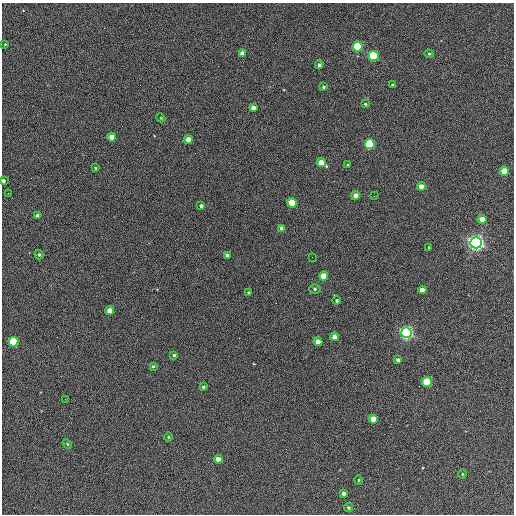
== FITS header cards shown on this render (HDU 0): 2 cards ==
NAXIS1  =                  512 / Axis length
NAXIS2  =                  512 / Axis length

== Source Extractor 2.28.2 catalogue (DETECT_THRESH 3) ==
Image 512 x 512 px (HDU 0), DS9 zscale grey, 1 PNG px = 1 image px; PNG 516 x 516 px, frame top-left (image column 1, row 512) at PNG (2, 3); each listed source drawn as its Kron ellipse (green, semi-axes under 4 px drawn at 4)
Background 395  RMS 21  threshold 64.1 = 3 sigma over >= 5 px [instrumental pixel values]
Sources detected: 57; all 57 listed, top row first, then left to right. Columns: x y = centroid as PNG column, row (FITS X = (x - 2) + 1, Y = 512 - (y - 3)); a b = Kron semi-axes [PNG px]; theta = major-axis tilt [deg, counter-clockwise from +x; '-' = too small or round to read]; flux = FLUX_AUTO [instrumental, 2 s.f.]
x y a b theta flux
5 44 2 2 - 1100
358 46 5 5 - 100000
242 53 4 4 - 10000
429 54 5 4 - 1900
373 56 5 5 - 130000
319 65 4 4 - 3100
392 85 4 3 - 1400
323 87 3 3 - 2000
365 104 3 3 - 1600
253 107 4 4 - 7100
161 118 4 3 - 1200
112 137 4 4 - 15000
188 140 4 4 - 13000
370 144 5 5 - 120000
321 163 4 4 - 22000
348 165 3 3 - 1600
95 168 3 3 - 1300
504 171 4 4 - 27000
3 181 4 3 - 3500
421 186 4 4 - 13000
8 193 2 2 - 870
356 195 4 4 - 9900
374 196 2 2 - 750
292 203 5 4 - 43000
201 206 4 4 - 3000
38 216 4 4 - 6200
482 219 4 4 - 17000
282 228 4 4 - 7700
476 243 6 5 - 760000
429 247 3 2 - 1100
39 255 5 4 - 2100
227 255 4 4 - 5200
312 257 2 2 - 680
324 276 4 4 - 36000
315 289 5 5 - 2600
422 290 4 4 - 11000
249 293 3 3 - 2000
337 301 4 4 - 2200
110 311 4 4 - 14000
406 333 5 5 - 480000
334 337 4 4 - 11000
13 342 5 5 - 84000
318 342 4 4 - 14000
174 355 3 3 - 1900
398 360 4 4 - 4000
153 366 4 3 - 1600
427 382 5 5 - 69000
203 387 3 3 - 1900
65 399 2 2 - 690
373 419 4 4 - 17000
169 437 5 3 - 1400
67 444 5 4 - 1800
218 459 4 4 - 9300
462 474 4 3 - 1300
358 480 5 3 - 1300
343 493 4 3 - 4900
348 508 4 4 - 2000
At the frame edge (FLAGS 8, measured only in part): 1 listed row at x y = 3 181